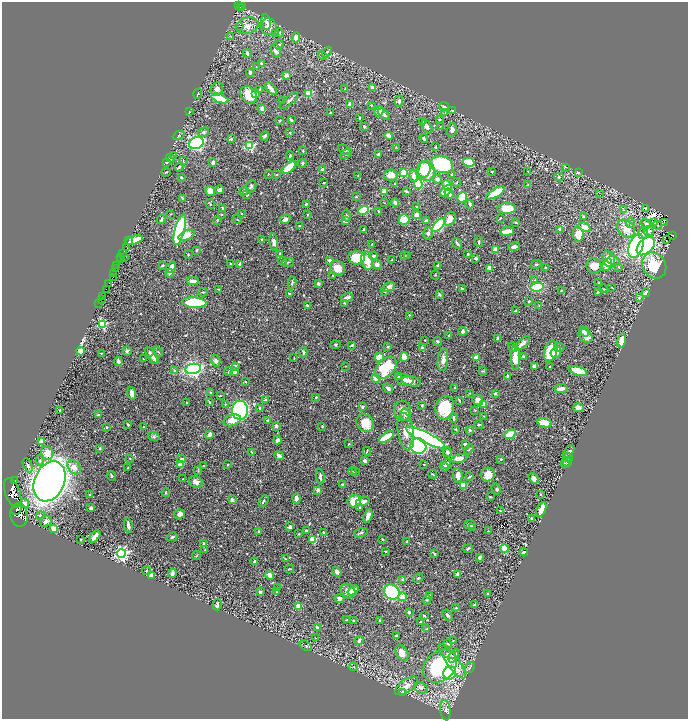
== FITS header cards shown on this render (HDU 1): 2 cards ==
NAXIS1  =                 1372
NAXIS2  =                 1434

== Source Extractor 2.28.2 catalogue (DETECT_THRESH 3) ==
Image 1372 x 1434 px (HDU 1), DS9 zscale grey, zoomed out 1/2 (1 PNG px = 2 x 2 image px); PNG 690 x 721 px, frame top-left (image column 1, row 1434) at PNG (2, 2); each listed source drawn as its Kron ellipse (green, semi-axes under 4 px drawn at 4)
Background 0.426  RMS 0.016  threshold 0.0477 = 3 sigma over >= 5 px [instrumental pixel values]
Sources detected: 681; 32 cannot appear on this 1/2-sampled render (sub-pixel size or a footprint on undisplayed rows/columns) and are neither listed nor drawn; of the other 649, the 500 brightest by FLUX_AUTO listed and drawn (149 fainter detections omitted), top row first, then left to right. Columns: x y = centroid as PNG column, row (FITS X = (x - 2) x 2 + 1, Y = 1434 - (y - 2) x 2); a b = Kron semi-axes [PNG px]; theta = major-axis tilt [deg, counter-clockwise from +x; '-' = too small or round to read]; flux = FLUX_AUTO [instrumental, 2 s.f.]
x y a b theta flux
239 5 2 2 - 4.2
243 7 2 1 - 2.6
240 8 3 1 - 62
266 22 8 4 -82 12
239 26 2 1 - 26
247 26 11 8 15 23
269 27 9 8 - 30
280 33 4 3 - 3.5
275 34 4 2 - 2.3
231 37 3 3 - 2
296 37 5 4 - 14
279 45 5 3 - 5
276 51 7 4 -70 16
327 52 6 4 49 5.1
247 53 4 3 - 8.3
323 55 5 3 - 3.6
262 64 2 2 - 15
256 67 4 3 - 2.2
250 72 4 3 - 8.2
286 75 2 2 - 29
373 87 3 3 - 10
217 89 7 6 - 15
260 89 2 2 - 2.3
271 89 7 3 -51 23
345 89 3 2 - 2
309 93 3 3 - 110
198 94 5 2 - 3.8
255 94 4 4 - 5.9
249 95 9 7 -49 70
220 99 9 4 -18 59
283 101 3 2 - 2.9
289 101 12 4 42 7.5
399 101 6 4 86 9.2
349 104 4 3 - 17
371 105 3 2 - 2.1
444 106 5 3 - 7.2
262 109 3 3 - 20
452 110 3 2 - 6.4
379 111 5 4 - 35
189 112 3 2 - 2.7
330 113 3 2 - 4.2
445 113 4 2 - 1.9
384 114 7 3 -46 8.5
360 118 3 2 - 2.1
439 119 3 3 - 3.1
291 120 3 2 - 6.6
279 121 3 3 - 2.2
423 122 3 3 - 3
364 126 3 2 - 4.2
427 127 7 4 -59 13
440 127 3 2 - 1.9
452 130 7 5 77 12
203 132 5 4 - 6.8
290 133 3 2 - 2.5
389 135 4 3 - 17
179 136 6 4 26 4.7
265 136 4 2 - 5.3
424 138 4 3 - 5.9
231 139 4 3 - 3.1
196 143 8 6 21 670
250 146 3 3 - 280
436 147 3 2 - 2.5
396 148 3 3 - 2.2
344 150 6 4 -28 7.2
303 151 4 2 - 2.7
346 154 6 3 36 4.5
379 154 3 2 - 5.9
174 156 3 2 - 7.3
290 156 4 3 - 4.8
170 158 4 3 - 5.7
183 161 4 2 - 1.9
167 162 3 2 - 2.2
213 162 3 3 - 12
469 162 6 4 -14 53
302 163 4 3 - 5
441 165 11 8 -12 280
179 167 4 3 - 5.6
565 167 4 2 - 2.1
289 168 9 4 39 70
322 169 2 2 - 10
424 169 8 6 80 79
426 171 10 8 -83 100
528 171 3 2 - 2.2
166 172 5 2 - 2.8
492 172 3 2 - 3.1
404 173 3 3 - 62
578 173 4 3 - 4.9
268 174 2 2 - 2
452 174 3 2 - 4.5
276 175 4 3 - 2.7
391 175 6 5 - 19
358 176 3 3 - 2.4
414 176 6 4 -78 16
181 177 3 2 - 3.5
559 177 4 4 - 4.9
437 179 4 3 - 14
324 183 2 2 - 2.8
456 183 4 2 - 3.5
395 184 3 2 - 3.3
418 184 4 3 - 86
447 185 5 4 - 33
528 185 4 3 - 2.5
251 186 6 5 - 6.5
220 190 4 3 - 11
210 191 5 4 - 48
244 191 5 3 - 4.9
406 191 3 2 - 4.8
446 191 7 4 46 49
384 192 3 2 - 44
496 193 10 3 31 89
449 194 5 3 - 12
599 194 4 3 - 2.3
246 195 3 3 - 4.9
356 197 4 3 - 3
462 197 5 5 - 85
183 199 4 3 - 5.6
395 202 4 4 - 8.9
384 203 2 2 - 1.9
210 204 5 3 - 3.5
306 204 3 2 - 3.8
470 204 4 3 - 5
417 207 3 3 - 2.1
645 208 4 2 - 4.3
222 209 3 3 - 7.3
507 209 9 5 1 76
364 210 5 3 - 160
624 210 3 2 - 2.1
378 211 3 2 - 2.7
241 213 3 3 - 3.2
170 214 3 2 - 1.9
221 214 3 3 - 1.9
307 214 2 2 - 2.2
416 215 4 3 - 22
347 216 6 4 -78 4.9
583 217 3 2 - 5.8
500 218 3 2 - 2.5
161 219 5 2 - 6.4
237 219 5 2 - 2.6
285 219 5 4 - 16
404 219 5 5 - 57
450 219 7 5 62 18
217 220 3 2 - 3
346 221 2 2 - 44
426 221 3 3 - 12
516 222 4 2 - 2.8
664 222 4 1 - 2.2
630 223 5 4 - 6.7
654 223 3 3 - 2.5
646 224 5 3 - 8.2
439 225 8 4 46 280
657 225 5 3 - 2.5
300 226 3 2 - 3.8
584 227 6 4 -34 36
560 229 3 3 - 9.6
626 229 10 7 -45 45
180 230 16 5 75 760
363 230 2 2 - 4.6
507 231 7 3 7 49
649 231 5 5 - 12
428 233 6 4 75 8.9
643 233 6 5 - 8.6
578 234 7 5 -83 51
186 235 8 4 24 35
673 235 2 1 - 8
262 239 3 2 - 3.9
134 240 9 3 15 70
666 240 2 1 - 2.9
129 241 2 1 - 21
274 242 9 4 -83 12
479 242 5 3 - 5.7
457 243 6 2 -58 6.1
372 244 3 2 - 1.9
636 246 12 7 69 540
646 246 11 7 46 530
514 247 6 4 17 8.8
127 248 2 1 - 8.1
496 249 3 2 - 83
196 250 3 3 - 3.6
122 253 3 1 - 17
280 253 4 3 - 2.9
468 254 2 2 - 2.3
188 255 2 2 - 2.7
404 255 4 2 - 2.6
373 256 4 3 - 5.7
408 256 3 2 - 7.8
121 257 2 1 - 10
124 257 2 1 - 3.8
357 258 8 6 -6 110
476 258 3 3 - 5
120 259 2 2 - 9.3
609 259 8 6 -68 26
330 260 3 2 - 18
392 260 3 2 - 2.2
614 260 6 4 -21 7.9
283 261 4 3 - 2.7
367 261 9 5 -77 48
288 262 6 3 17 3.6
230 264 2 2 - 7.3
240 264 2 2 - 20
536 264 5 3 - 3.5
117 265 4 1 - 7
162 265 3 2 - 4.6
377 265 5 4 - 16
438 265 4 2 - 5.8
607 265 6 4 65 30
594 266 8 7 - 37
654 266 14 11 -57 130
171 267 6 3 53 23
546 267 3 3 - 3
619 267 4 3 - 2.6
116 268 2 2 - 23
337 268 8 7 - 35
490 268 2 2 - 56
169 273 4 3 - 4.7
113 274 3 2 - 32
333 275 2 2 - 2
435 275 5 2 - 1.9
113 277 2 1 - 11
534 280 3 2 - 2
193 281 6 3 0 19
109 283 4 2 - 14
292 283 6 3 77 4.6
318 283 3 3 - 7.4
599 283 4 3 - 1.9
388 287 6 4 33 21
537 287 7 4 10 140
612 288 3 2 - 2
106 289 2 2 - 16
219 289 3 2 - 2.1
462 289 3 2 - 6.5
604 289 4 3 - 3.4
561 290 3 2 - 2.7
384 291 3 3 - 7.3
598 291 4 3 - 6.8
203 292 4 2 - 2.6
289 293 4 2 - 3.1
646 293 4 3 - 12
439 295 3 3 - 6.7
102 296 2 2 - 5.8
347 298 6 2 16 21
639 298 3 3 - 5
101 299 2 1 - 2.5
529 301 3 2 - 3
194 303 12 5 -3 220
344 303 3 2 - 2.5
99 304 2 1 - 3.2
539 305 3 3 - 2.6
307 306 3 2 - 5.2
516 311 3 2 - 3.9
409 315 3 2 - 2
102 324 3 3 - 240
462 331 4 4 - 8.1
584 332 5 3 - 16
449 336 4 2 - 2.9
585 336 8 6 -40 27
498 338 3 3 - 6.6
425 340 2 2 - 2.4
438 341 4 3 - 4.2
622 341 7 4 79 33
522 343 9 4 41 20
335 345 5 3 - 3.9
352 345 3 2 - 3.9
388 347 3 3 - 5.2
513 347 5 2 - 3.2
559 347 5 3 - 5
422 348 3 3 - 4.9
81 351 4 4 - 29
127 351 5 4 - 5.8
551 351 11 6 75 120
158 352 5 2 - 2.6
303 352 5 3 - 5.7
556 352 5 5 - 26
101 353 4 2 - 2.2
152 355 9 4 -59 22
379 357 5 3 - 54
404 357 5 3 - 41
476 357 3 2 - 28
524 357 4 3 - 9.4
294 358 3 2 - 1.9
515 358 12 4 -89 66
143 359 2 2 - 2.9
154 359 5 3 - 8
443 360 11 5 84 20
216 361 6 4 -72 9.3
118 362 4 2 - 11
235 366 4 3 - 6.7
346 366 3 2 - 1.9
534 366 4 3 - 9.2
550 367 2 2 - 2.1
386 368 13 8 48 190
193 369 8 5 11 820
175 371 2 2 - 15
228 371 4 2 - 2.2
483 371 4 3 - 3.2
578 371 9 4 -18 68
234 372 3 3 - 12
507 376 4 2 - 3.1
399 377 3 3 - 7.4
376 378 4 4 - 16
405 380 9 6 -12 22
411 381 9 5 -12 13
246 382 3 3 - 2.6
388 388 5 4 - 7.3
455 388 4 3 - 2.5
561 389 6 3 7 20
210 392 3 2 - 2.2
132 393 6 3 -74 23
470 393 3 2 - 2.1
495 393 3 3 - 4.9
220 396 4 2 - 2.1
316 397 2 2 - 3
265 400 2 2 - 21
459 400 4 2 - 2.9
478 400 5 5 - 25
209 402 3 2 - 3.1
187 403 3 2 - 2.9
225 404 3 2 - 2
422 405 3 2 - 3.9
484 405 4 3 - 18
362 407 3 3 - 4.6
260 408 3 2 - 8.2
445 408 12 9 77 110
578 408 5 4 - 19
240 410 9 8 - 510
475 410 3 3 - 2.3
60 411 3 2 - 3.4
402 411 10 8 -79 24
98 415 2 2 - 26
405 415 6 4 -72 8.1
484 416 3 2 - 1.9
454 418 5 2 - 6.4
232 420 9 5 18 37
268 420 3 3 - 6.3
365 423 9 8 - 58
544 423 7 4 -14 44
128 424 3 2 - 4.2
479 425 5 2 - 3.2
276 426 2 2 - 32
322 426 3 2 - 2.4
107 427 2 2 - 8
143 427 2 2 - 2.1
455 429 3 3 - 2.2
470 430 4 3 - 4.9
406 432 19 8 -81 44
510 434 6 4 35 91
210 435 4 3 - 16
154 436 6 4 -16 4.1
386 437 8 3 33 79
426 437 21 5 -27 710
277 440 4 3 - 8.6
42 441 3 3 - 35
349 444 3 2 - 2.5
465 444 3 3 - 8.5
418 446 8 7 - 340
100 448 4 3 - 3
469 449 5 2 - 3.4
367 451 4 2 - 3.5
251 452 3 2 - 2.1
447 452 4 3 - 10
569 452 7 3 55 6
47 453 7 6 - 32
279 456 5 3 - 14
568 457 5 4 - 5.8
459 458 8 4 11 21
130 459 3 2 - 2.5
181 459 4 3 - 5.9
501 459 3 3 - 3
40 460 5 3 - 4.3
365 461 4 3 - 11
567 462 4 3 - 4.4
180 464 3 3 - 32
424 464 2 2 - 2
447 464 5 3 - 22
565 464 4 3 - 2.7
28 465 7 3 -67 8.9
204 465 3 3 - 2.5
228 465 2 2 - 2.6
74 467 8 5 -48 24
444 467 5 4 - 12
128 468 2 2 - 1.9
198 471 4 4 - 3.7
353 471 4 3 - 2.1
355 472 4 2 - 2.2
433 474 4 2 - 3
458 475 7 4 -84 22
488 475 7 7 - 40
112 476 5 2 - 3.6
320 476 8 3 -83 7.7
469 477 4 3 - 4.2
534 478 6 4 -55 15
183 479 3 2 - 2.1
15 481 3 2 - 9.5
50 481 21 15 66 2700
196 482 7 5 -27 14
342 485 4 3 - 3.3
463 485 4 3 - 40
496 489 6 3 -73 4.5
318 490 3 3 - 15
166 492 4 3 - 3.8
13 493 15 7 -70 700
540 494 2 2 - 2.9
90 495 3 2 - 3.6
490 497 2 2 - 1.9
296 498 5 3 - 21
232 500 2 2 - 26
263 501 6 3 59 4.9
354 501 7 6 - 56
363 502 7 3 14 23
25 503 4 3 - 9.7
91 508 4 3 - 8.8
360 508 4 3 - 3.5
541 509 8 3 67 48
17 510 6 3 44 300
500 511 3 2 - 1.8
179 514 5 4 - 17
19 515 12 8 -83 510
40 515 4 3 - 4
368 516 7 3 70 22
531 518 3 2 - 3
46 522 6 5 - 17
128 525 7 3 -82 13
470 525 6 3 3 10
290 527 3 3 - 8.2
472 527 3 2 - 1.9
53 529 3 3 - 42
259 531 4 3 - 3.3
306 531 3 3 - 8.3
488 531 3 2 - 2.4
323 532 4 3 - 3.1
361 533 7 3 15 5.6
299 534 3 2 - 2.1
95 536 7 3 51 21
172 537 5 2 - 4.5
313 539 3 3 - 110
382 539 2 2 - 2.3
81 540 2 2 - 2.3
407 541 2 2 - 3.5
203 543 4 3 - 3.7
468 549 5 3 - 4.8
504 549 4 3 - 38
205 550 3 2 - 2.2
386 552 2 2 - 3.6
524 552 4 3 - 9.6
121 554 4 4 - 730
434 554 3 3 - 4.1
196 556 4 3 - 2.4
480 557 3 3 - 12
285 559 4 2 - 2
255 562 3 2 - 12
289 569 5 3 - 3
146 571 4 2 - 3
337 572 5 3 - 14
172 573 4 2 - 14
458 574 3 2 - 6.2
151 575 3 3 - 19
270 575 4 3 - 24
418 578 5 3 - 4.2
402 579 3 3 - 3.6
278 587 2 2 - 2.1
353 590 6 3 38 29
276 591 4 3 - 3.2
348 591 8 6 -43 19
260 592 3 3 - 5.7
392 592 8 7 - 200
487 594 2 2 - 3.4
429 595 4 3 - 3.1
402 597 4 4 - 49
339 598 5 4 - 8.7
427 600 4 3 - 4.1
217 605 6 3 76 6.4
474 605 3 2 - 2.3
298 606 3 2 - 55
456 608 3 2 - 3.1
409 612 3 3 - 7
447 615 6 3 -55 7.8
424 616 3 2 - 3.6
347 620 3 2 - 2.1
379 620 3 3 - 2.4
353 621 3 2 - 5.2
421 622 2 2 - 2.3
317 628 3 2 - 6.1
427 629 4 3 - 5.6
396 635 2 2 - 3.3
315 638 3 2 - 2.1
453 640 3 2 - 1.9
359 641 5 3 - 6.3
448 644 4 2 - 2.9
305 646 7 3 -35 4.4
402 653 8 5 -63 24
448 654 8 4 -17 9.8
454 656 7 4 63 16
452 661 21 6 -54 40
440 666 19 14 43 310
354 667 4 2 - 2
470 668 6 3 54 6
450 673 7 6 - 180
406 686 13 6 35 21
421 688 7 5 -28 8.1
403 692 3 3 - 7.2
445 710 10 5 -84 11
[149 fainter detections neither listed nor drawn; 32 sub-pixel or undisplayed-footprint detections neither listed nor drawn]